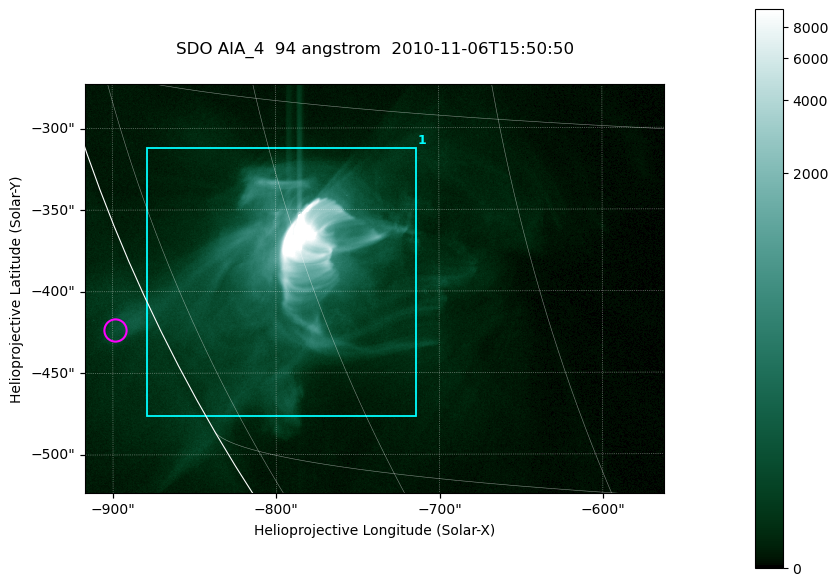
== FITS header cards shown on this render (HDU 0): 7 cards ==
TELESCOP= 'SDO     '           /
INSTRUME= 'AIA_4   '           /
WAVELNTH=                   94 /
WAVEUNIT= 'angstrom'           /
DATE-OBS= '2010-11-06T15:50:50.12' /
CTYPE1  = 'HPLN-TAN'           /
CTYPE2  = 'HPLT-TAN'           /

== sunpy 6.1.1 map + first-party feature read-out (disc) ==
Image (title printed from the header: SDO AIA_4  94 angstrom  2010-11-06T15:50:50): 591 x 417 px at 0.6 arcsec/px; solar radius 968 arcsec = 1614 px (partial field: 2.7% of the solar disc is inside the frame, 89% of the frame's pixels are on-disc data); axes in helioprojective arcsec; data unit not stated in the header (colour bar unlabelled)
Pointing: header CRPIX1/2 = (2053.81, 2042.90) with CRVAL1/2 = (0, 0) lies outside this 591 x 417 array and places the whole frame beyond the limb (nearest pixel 1.36 R_sun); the SolarSoft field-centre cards XCEN/YCEN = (-739.4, -398.4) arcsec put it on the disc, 769 arcsec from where CRPIX/CRVAL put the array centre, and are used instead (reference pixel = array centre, CRVAL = XCEN/YCEN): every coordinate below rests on XCEN/YCEN
Orientation: roll -0.138 deg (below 1 deg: not rotated)
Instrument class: DISC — disc imager (sunpy class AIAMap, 94 A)
Bright regions (active regions / flare kernels): reference = the on-disc median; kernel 5 px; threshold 5 sigma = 84.2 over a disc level ~15.5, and >= 1.15x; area >= 246 px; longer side >= 5 px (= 3 arcsec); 1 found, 1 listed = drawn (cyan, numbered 1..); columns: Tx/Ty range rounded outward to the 2 arcsec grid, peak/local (2 s.f.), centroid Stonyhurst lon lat
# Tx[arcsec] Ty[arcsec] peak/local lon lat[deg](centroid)
1 -880..-712 -478..-312 1056 -62 -22
Off-limb structures (1.02-1.3 R_sun): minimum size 123 px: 1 found; the strongest spans PA ~115 deg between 1.02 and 1.04 R_sun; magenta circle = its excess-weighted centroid (no pixel of it reaches 25% of the colour bar: the marked point is dim): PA ~115 deg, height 1.03 R_sun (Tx ~-898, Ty ~-424 arcsec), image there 2.6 x the reference